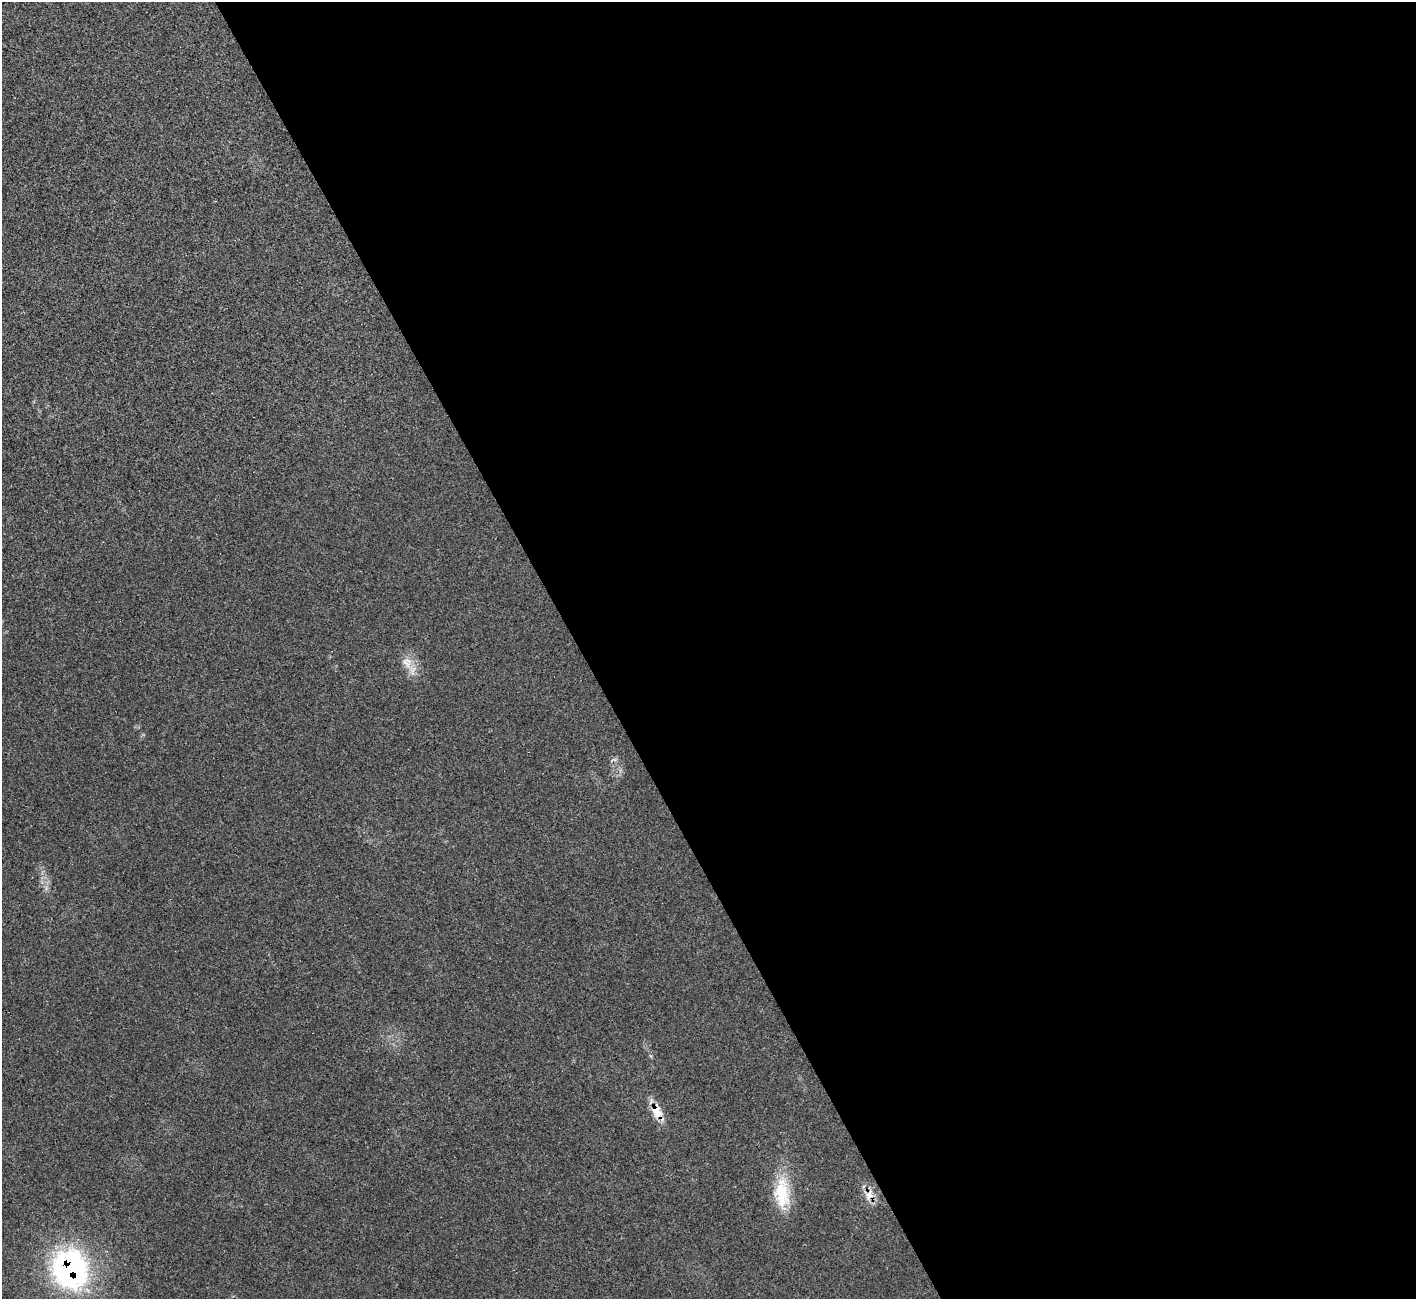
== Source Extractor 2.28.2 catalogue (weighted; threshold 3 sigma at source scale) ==
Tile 8 of 4 x 4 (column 4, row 2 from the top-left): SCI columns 4288-5701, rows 2799-4095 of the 5751 x 5730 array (HDU 1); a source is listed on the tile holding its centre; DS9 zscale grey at full resolution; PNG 1418 x 1301 px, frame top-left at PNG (2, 2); no overlay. Shown black and unused: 59% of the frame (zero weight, under 3 of 4 exposures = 2% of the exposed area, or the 3 px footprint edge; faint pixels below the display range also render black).
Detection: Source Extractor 2.28.2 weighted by HDU 2 'WHT'; one run over the whole footprint, this tile lists its part. Background 0.0219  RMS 0.0044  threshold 0.0199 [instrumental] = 3 sigma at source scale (4.5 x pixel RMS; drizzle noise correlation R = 1.50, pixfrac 1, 0.05/0.05 arcsec/px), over >= 5 px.
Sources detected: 5; all 5 listed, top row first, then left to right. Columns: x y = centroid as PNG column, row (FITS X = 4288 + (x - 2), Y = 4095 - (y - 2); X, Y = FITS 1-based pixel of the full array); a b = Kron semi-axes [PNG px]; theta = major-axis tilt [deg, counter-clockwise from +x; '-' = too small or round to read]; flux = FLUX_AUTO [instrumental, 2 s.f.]
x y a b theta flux
407 662 20 13 -68 6.3
657 1112 21 12 -70 7.7
782 1193 44 19 -88 19
869 1195 16 11 64 4.6
70 1269 52 46 -71 86
Overlapping masked pixels (flux is a lower limit): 3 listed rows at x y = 657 1112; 869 1195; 70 1269